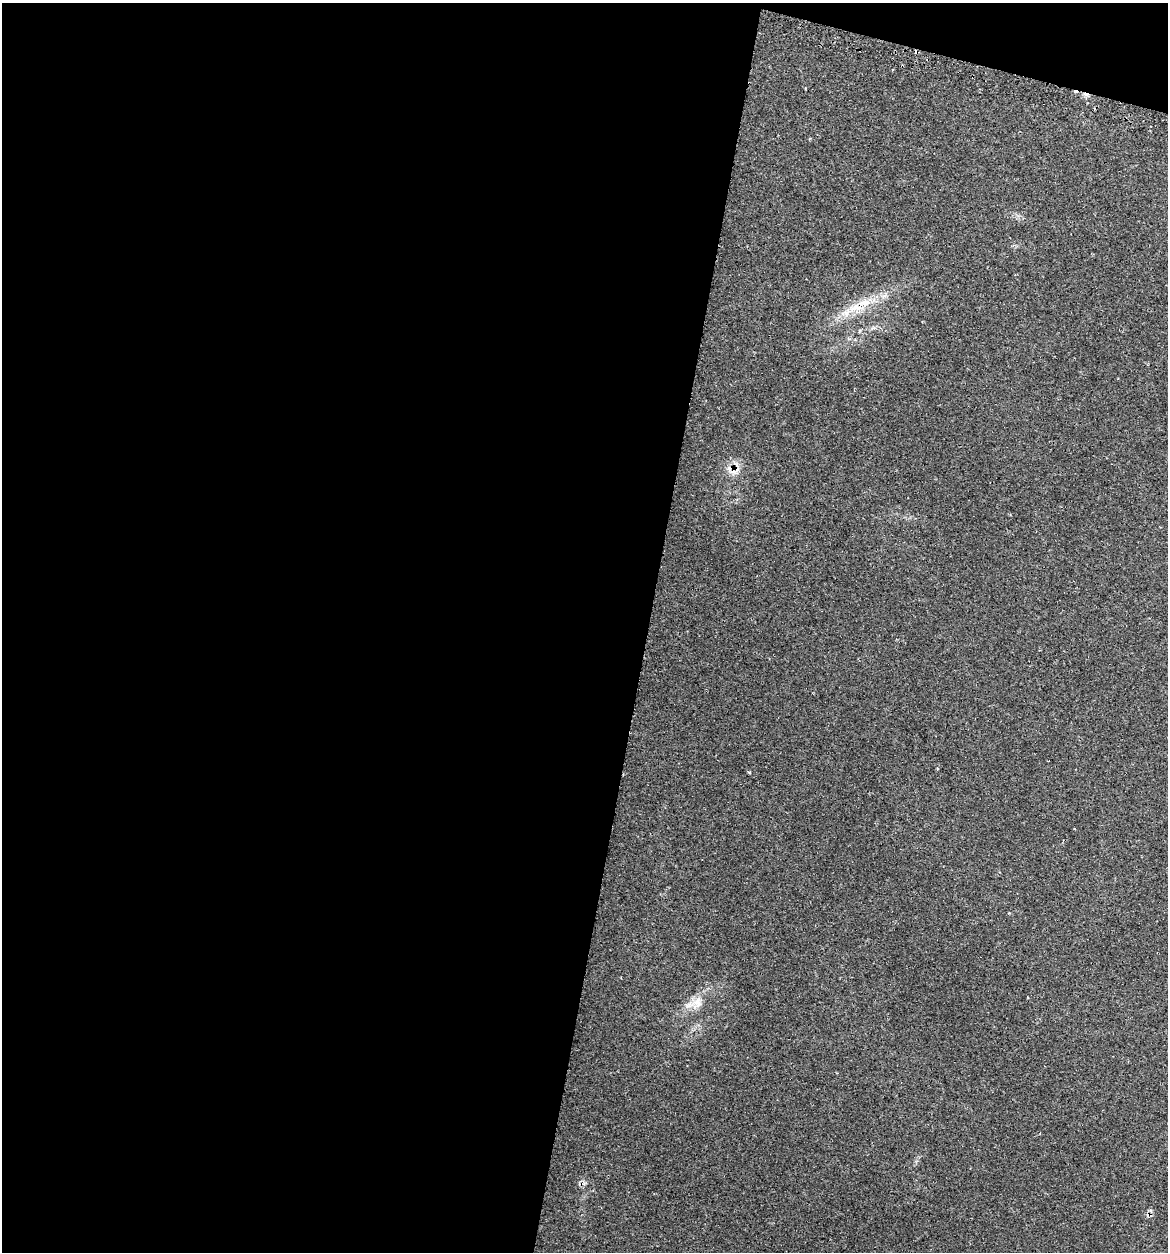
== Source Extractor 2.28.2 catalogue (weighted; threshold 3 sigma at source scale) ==
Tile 1 of 4 x 4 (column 1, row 1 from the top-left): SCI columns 123-1288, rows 3783-5032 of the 5031 x 5032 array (HDU 1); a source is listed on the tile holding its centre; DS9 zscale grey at full resolution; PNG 1170 x 1254 px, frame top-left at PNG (2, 3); no overlay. Shown black and unused: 57% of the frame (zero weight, under 2 of 3 exposures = <1% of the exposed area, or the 3 px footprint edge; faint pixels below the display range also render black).
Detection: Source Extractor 2.28.2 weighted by HDU 2 'WHT'; one run over the whole footprint, this tile lists its part. Background 0.0666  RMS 0.0054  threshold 0.0243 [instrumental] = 3 sigma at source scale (4.5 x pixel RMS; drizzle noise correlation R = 1.50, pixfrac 1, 0.05/0.05 arcsec/px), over >= 5 px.
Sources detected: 9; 4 cosmic-ray / hot-pixel residue — not listed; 1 inside a brighter listed object's ellipse — not listed separately; the other 4 listed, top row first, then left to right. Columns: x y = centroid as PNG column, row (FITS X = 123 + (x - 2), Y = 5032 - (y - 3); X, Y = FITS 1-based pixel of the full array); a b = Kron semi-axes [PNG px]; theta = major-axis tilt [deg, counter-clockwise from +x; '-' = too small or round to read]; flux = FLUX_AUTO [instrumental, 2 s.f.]
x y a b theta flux
855 307 20 11 14 9.6
1009 913 3 3 - 0.42
697 1002 19 9 37 6.8
1149 1215 10 4 0 1.3
Overlapping masked pixels (flux is a lower limit): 1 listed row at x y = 1149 1215